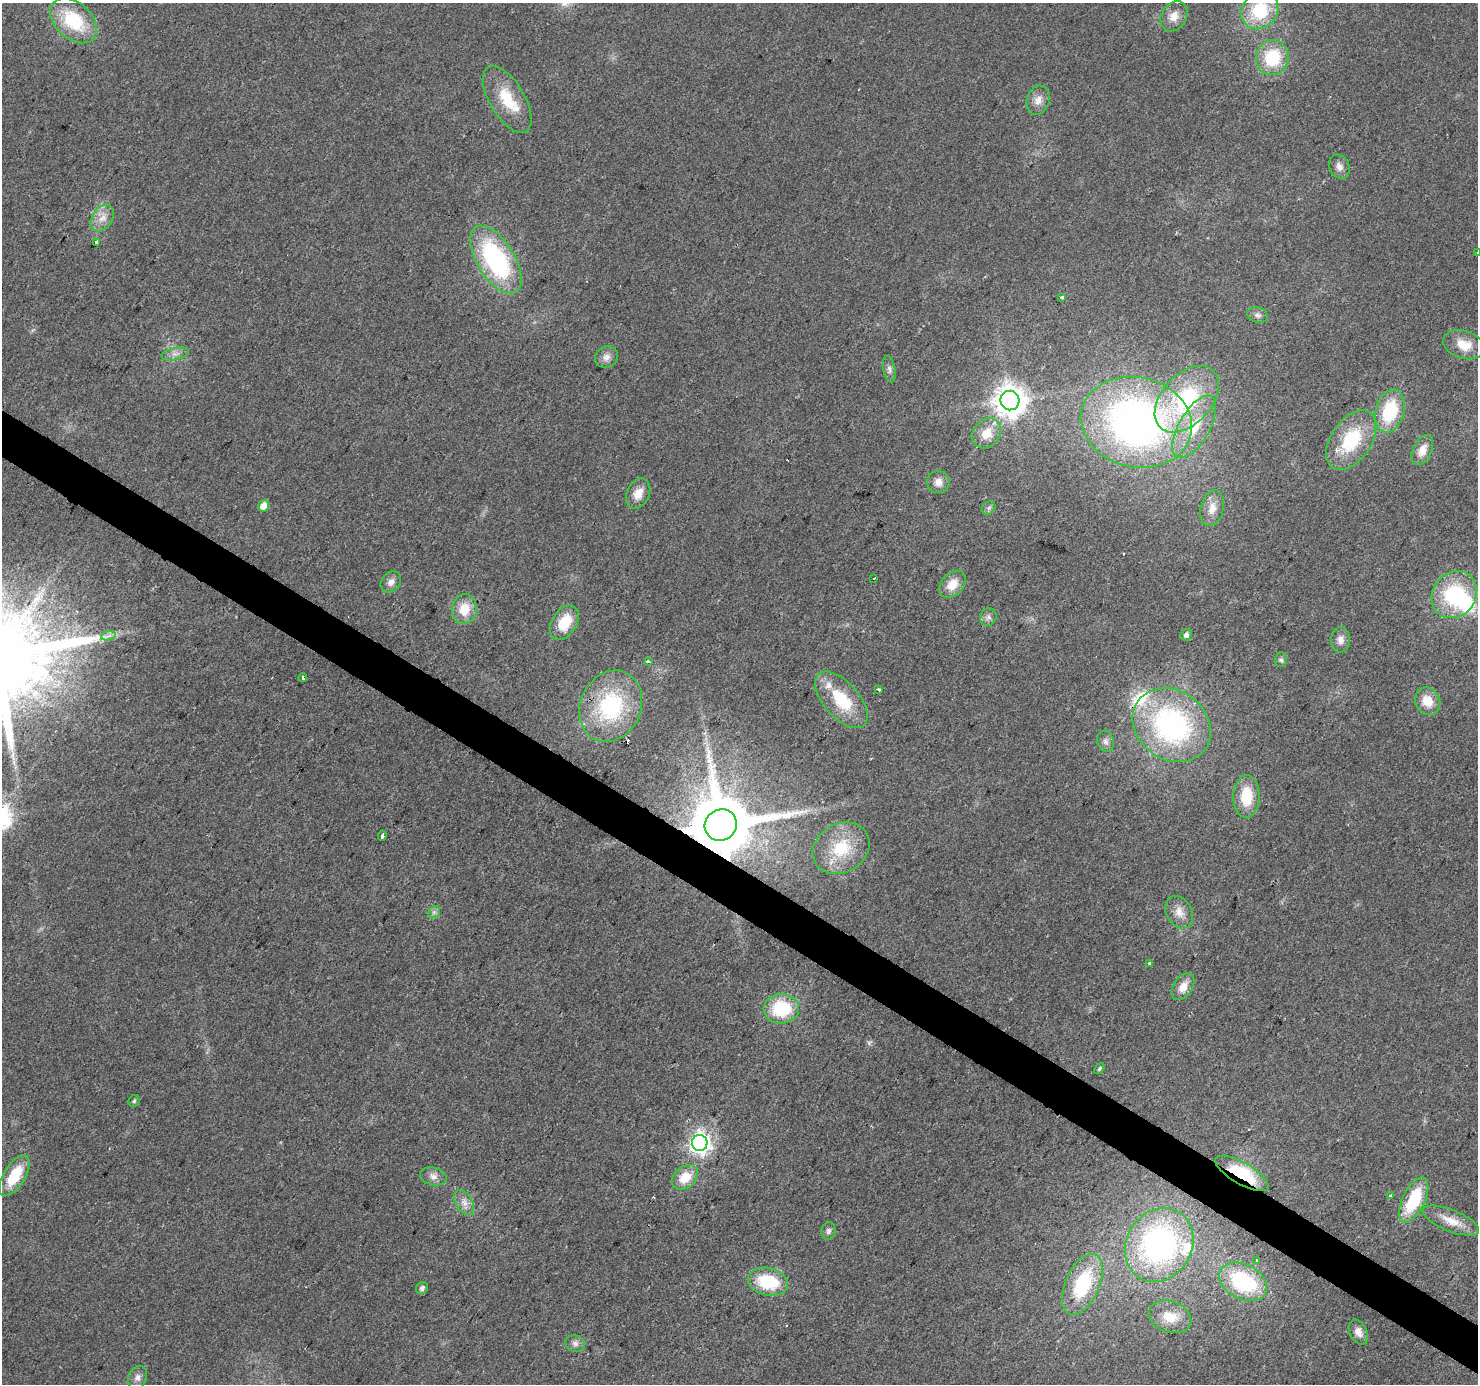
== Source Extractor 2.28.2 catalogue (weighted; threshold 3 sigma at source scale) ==
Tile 6 of 4 x 4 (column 2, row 2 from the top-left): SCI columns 1477-2952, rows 2954-4335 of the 5910 x 5972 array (HDU 1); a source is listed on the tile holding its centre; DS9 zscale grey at full resolution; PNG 1480 x 1386 px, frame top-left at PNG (2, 3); each listed source drawn as its Kron ellipse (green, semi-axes under 4 px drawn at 4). Shown black and unused: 3% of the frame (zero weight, under 2 of 3 exposures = <1% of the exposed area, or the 3 px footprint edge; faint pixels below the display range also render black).
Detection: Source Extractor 2.28.2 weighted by HDU 2 'WHT'; one run over the whole footprint, this tile lists its part. Background 0.0265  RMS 0.0062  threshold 0.0279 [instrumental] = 3 sigma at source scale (4.5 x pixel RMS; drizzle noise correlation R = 1.50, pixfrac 1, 0.0396/0.0396 arcsec/px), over >= 5 px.
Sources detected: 89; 2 inside a brighter object's white glare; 3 cosmic-ray / hot-pixel residue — neither listed nor drawn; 4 inside a brighter listed object's ellipse — not listed separately; the other 80 listed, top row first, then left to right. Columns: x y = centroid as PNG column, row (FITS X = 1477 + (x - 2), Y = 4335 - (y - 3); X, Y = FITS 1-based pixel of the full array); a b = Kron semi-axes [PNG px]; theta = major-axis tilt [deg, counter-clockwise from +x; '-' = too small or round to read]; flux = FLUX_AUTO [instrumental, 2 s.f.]
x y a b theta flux
1260 11 20 17 47 36
1174 16 16 12 59 7.5
74 21 27 18 -42 36
1272 58 17 16 - 31
507 99 37 17 -59 24
1038 100 15 11 72 5.9
1339 167 12 10 -64 4.1
102 218 14 10 55 6.8
96 242 3 3 - 4.1
1477 253 3 2 - 0.72
496 260 38 18 -58 95
1062 297 3 3 - 6.8
1257 315 11 7 -15 2.5
1464 345 21 14 -17 11
175 354 14 6 12 3.7
606 357 12 10 29 4.4
889 369 13 6 -78 2.5
1187 399 39 25 48 68
1010 400 10 9 - 980
1390 411 22 14 74 35
1136 422 56 45 -13 290
1194 427 35 15 60 25
987 433 16 13 52 12
1351 440 33 20 56 37
1422 450 16 9 65 7.5
938 482 11 11 - 5.3
638 494 16 11 64 8.1
264 506 6 5 - 7.9
989 508 7 6 - 1.6
1212 508 18 11 76 8.4
874 578 3 3 - 1.6
391 582 11 9 47 4.1
952 584 15 11 48 9.5
1454 595 25 21 52 50
464 609 15 12 83 13
988 617 9 8 - 2.4
564 623 19 12 59 19
1186 635 6 5 - 2.2
108 636 7 4 18 2.1
1341 640 13 9 85 4.6
1281 660 7 6 - 1.5
648 661 4 3 - 4.6
303 678 4 2 - 0.85
878 689 4 3 - 1.6
841 700 34 17 -48 31
1427 701 14 12 -59 11
611 706 37 30 65 68
1172 725 41 34 -36 140
1106 741 11 8 -75 2.9
1247 796 21 13 89 20
721 825 16 15 - 6800
382 836 5 4 - 4
841 848 30 24 30 32
434 912 7 5 45 1.7
1179 912 17 12 -61 7.6
1149 963 3 3 - 4.1
1183 987 15 9 56 7.5
781 1009 17 15 4 35
1099 1068 6 4 52 1.1
134 1101 6 5 - 1.3
700 1143 8 7 - 360
1242 1173 30 11 -30 33
14 1176 23 11 58 23
433 1176 13 9 -14 4.1
685 1177 14 10 38 13
1391 1196 3 3 - 2.6
1414 1200 24 11 63 35
464 1202 14 8 -60 4.7
1451 1221 30 10 -22 11
828 1231 9 7 77 2.2
1159 1245 38 32 58 140
1257 1260 3 3 - 1.4
768 1282 20 13 -13 31
1243 1282 25 17 -27 58
1082 1284 32 17 66 44
422 1288 6 5 - 2.2
1170 1317 22 15 -20 11
1358 1332 13 8 -64 4.8
575 1344 10 8 -17 2.9
137 1378 12 9 66 3.8
Overlapping masked pixels (flux is a lower limit): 2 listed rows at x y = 721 825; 1242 1173
Isophote crosses this tile's border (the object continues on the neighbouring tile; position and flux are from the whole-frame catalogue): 2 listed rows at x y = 1260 11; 1477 253